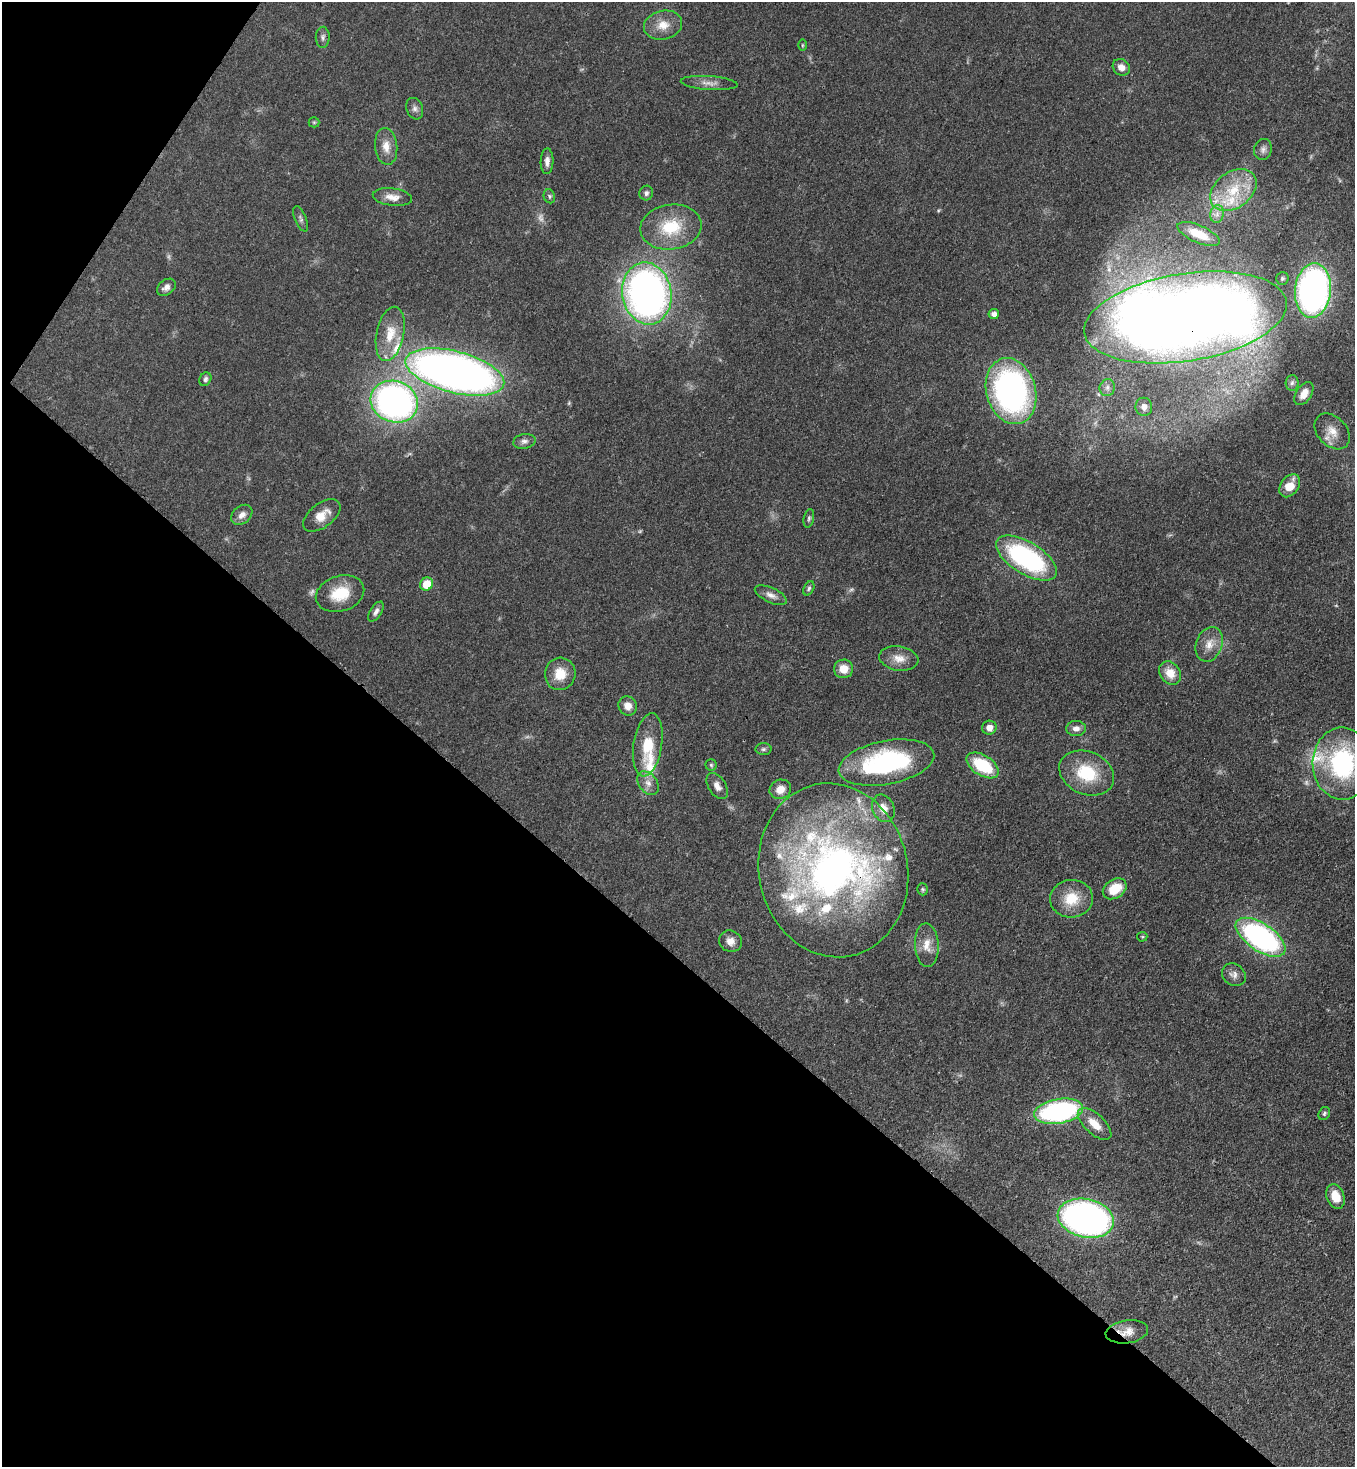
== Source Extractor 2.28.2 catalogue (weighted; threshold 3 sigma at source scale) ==
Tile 9 of 4 x 4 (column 1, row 3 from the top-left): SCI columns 365-1717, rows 1524-2988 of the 6001 x 5978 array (HDU 1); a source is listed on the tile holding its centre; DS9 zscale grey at full resolution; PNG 1357 x 1469 px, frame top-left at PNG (2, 2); each listed source drawn as its Kron ellipse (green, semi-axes under 4 px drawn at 4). Shown black and unused: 37% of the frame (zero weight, under 3 of 4 exposures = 7% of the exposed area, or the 3 px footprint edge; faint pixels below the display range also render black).
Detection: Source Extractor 2.28.2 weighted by HDU 2 'WHT'; one run over the whole footprint, this tile lists its part. Background 0.0665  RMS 0.0038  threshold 0.017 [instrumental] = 3 sigma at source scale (4.5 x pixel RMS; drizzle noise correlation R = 1.50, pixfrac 1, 0.05/0.05 arcsec/px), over >= 5 px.
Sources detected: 99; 7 too faint to see at this stretch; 1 inside a brighter object's white glare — neither listed nor drawn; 12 inside a brighter listed object's ellipse — not listed separately; the other 79 listed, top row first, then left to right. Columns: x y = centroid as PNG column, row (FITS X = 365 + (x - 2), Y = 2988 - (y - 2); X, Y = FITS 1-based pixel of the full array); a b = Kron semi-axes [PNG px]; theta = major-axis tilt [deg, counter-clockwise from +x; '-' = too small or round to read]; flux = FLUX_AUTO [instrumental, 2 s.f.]
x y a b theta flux
663 25 19 14 14 5.7
323 37 10 7 88 1.2
802 45 5 3 - 0.42
1121 67 9 7 -37 2.7
709 83 28 7 -4 3
415 109 11 8 -70 1.6
314 122 5 5 - 0.51
386 146 18 11 -83 4.5
1263 149 11 8 71 1.6
547 161 13 6 89 2.1
1233 190 25 18 36 14
646 193 7 7 - 1.2
549 196 7 5 -68 0.73
392 197 20 8 -7 3.7
1217 214 9 6 77 1.7
301 219 13 5 -67 1.1
671 227 31 22 8 17
1199 234 22 8 -24 7.3
1282 278 6 6 - 0.82
166 287 10 7 37 2
1313 291 27 18 85 130
647 293 31 24 -81 190
994 314 5 5 - 1.9
1185 317 102 44 9 660
390 334 27 13 78 8.6
455 372 51 21 -14 320
205 379 7 5 61 1
1292 383 8 6 86 1.1
1107 388 8 7 - 1.7
1011 391 34 24 -74 120
1304 394 13 7 57 4
394 402 24 20 -20 150
1144 407 9 8 - 2.5
1332 431 20 14 -46 5.1
524 441 11 7 10 1.7
1290 486 13 9 54 5.6
242 515 12 8 41 2.6
322 515 21 12 37 5.4
809 518 9 5 77 0.85
1026 558 34 16 -31 58
426 584 7 6 - 7.1
809 588 7 5 62 0.78
340 594 25 17 18 12
771 595 17 7 -24 2.3
376 612 11 5 57 1.6
1209 644 18 13 70 4.8
899 658 20 12 -9 4.5
844 669 9 9 - 5
1170 673 12 10 -53 5.4
560 674 16 15 - 7.5
628 706 10 9 - 3
989 728 7 7 - 3.1
1076 729 10 7 1 2.2
648 745 32 14 81 12
763 749 8 6 2 0.95
886 762 48 22 11 59
1342 764 36 30 -89 47
711 765 5 5 - 0.64
983 765 18 10 -32 19
1087 773 28 21 -23 18
648 783 13 9 -54 2.9
717 786 14 8 -58 2.5
780 789 11 9 23 4.1
883 808 14 10 -67 4.4
833 870 87 74 -78 190
923 889 6 5 - 0.64
1115 889 13 9 33 9
1071 899 21 19 4 10
1142 937 5 5 - 0.46
1261 937 28 13 -34 93
730 941 11 10 - 3
927 945 22 12 -86 5.2
1234 975 12 10 -39 2.3
1058 1111 25 12 10 69
1324 1114 7 5 61 0.74
1095 1124 21 10 -43 6.1
1335 1196 13 8 -70 5.5
1086 1218 28 19 -12 150
1127 1332 21 11 8 4.4
Overlapping masked pixels (flux is a lower limit): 3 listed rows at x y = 1185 317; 833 870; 1127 1332
Isophote crosses this tile's border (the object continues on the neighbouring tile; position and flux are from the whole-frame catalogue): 1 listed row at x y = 1342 764